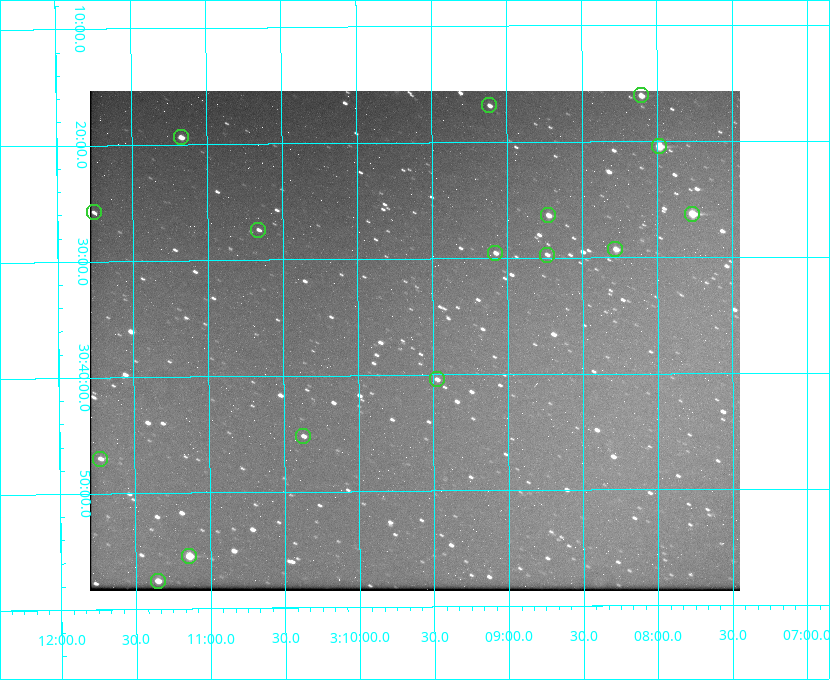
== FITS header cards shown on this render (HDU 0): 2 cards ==
NAXIS1  =                  650 / Width of table row in bytes
NAXIS2  =                  500 / Number of rows in table

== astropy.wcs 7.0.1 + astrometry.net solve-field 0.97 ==
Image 650 x 500 px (HDU 0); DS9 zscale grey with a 90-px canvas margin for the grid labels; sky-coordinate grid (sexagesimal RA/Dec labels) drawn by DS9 from the SOLVED WCS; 16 Tycho-2 reference stars matched to detected sources circled (green)
Header WCS: none
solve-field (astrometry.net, Tycho-2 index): SOLVED blind (the file carries no WCS)
Solved WCS: RA---TAN-SIP/DEC--TAN-SIP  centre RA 03:09:37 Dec +30:37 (47.41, +30.62 deg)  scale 5.17 arcsec/px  FOV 56.0' x 43.1'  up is -180 deg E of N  parity flipped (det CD > 0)
(file carries no celestial WCS; the grid is the blind solution)
Tycho-2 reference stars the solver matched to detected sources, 16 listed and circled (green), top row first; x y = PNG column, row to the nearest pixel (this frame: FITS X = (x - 90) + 1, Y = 500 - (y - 91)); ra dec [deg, ICRS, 3 dp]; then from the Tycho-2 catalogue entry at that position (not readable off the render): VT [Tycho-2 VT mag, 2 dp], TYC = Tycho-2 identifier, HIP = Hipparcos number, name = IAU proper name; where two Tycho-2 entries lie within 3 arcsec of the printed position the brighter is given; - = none
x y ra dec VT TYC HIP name
641 95 47.027 +30.268 10.45 2339-1565-1 - -
489 105 47.279 +30.281 11.50 2340-853-1 - -
181 137 47.792 +30.323 11.52 2340-1736-1 - -
659 146 46.997 +30.341 9.26 2339-1426-1 - -
94 212 47.939 +30.430 12.78 2340-1376-1 - -
692 214 46.942 +30.437 9.50 2339-1638-1 - -
548 215 47.182 +30.439 11.33 2339-1340-1 - -
258 230 47.665 +30.457 11.70 2340-1064-1 - -
615 249 47.070 +30.488 10.91 2339-1082-1 - -
495 253 47.270 +30.492 11.72 2340-1534-1 - -
547 255 47.184 +30.495 11.78 2339-1503-1 - -
437 379 47.369 +30.674 11.68 2340-1714-1 - -
303 436 47.592 +30.753 11.61 2340-1087-1 - -
100 459 47.932 +30.783 11.54 2340-1498-1 - -
189 556 47.785 +30.924 10.11 2340-1700-1 - -
158 581 47.838 +30.960 11.41 2340-1051-1 - -